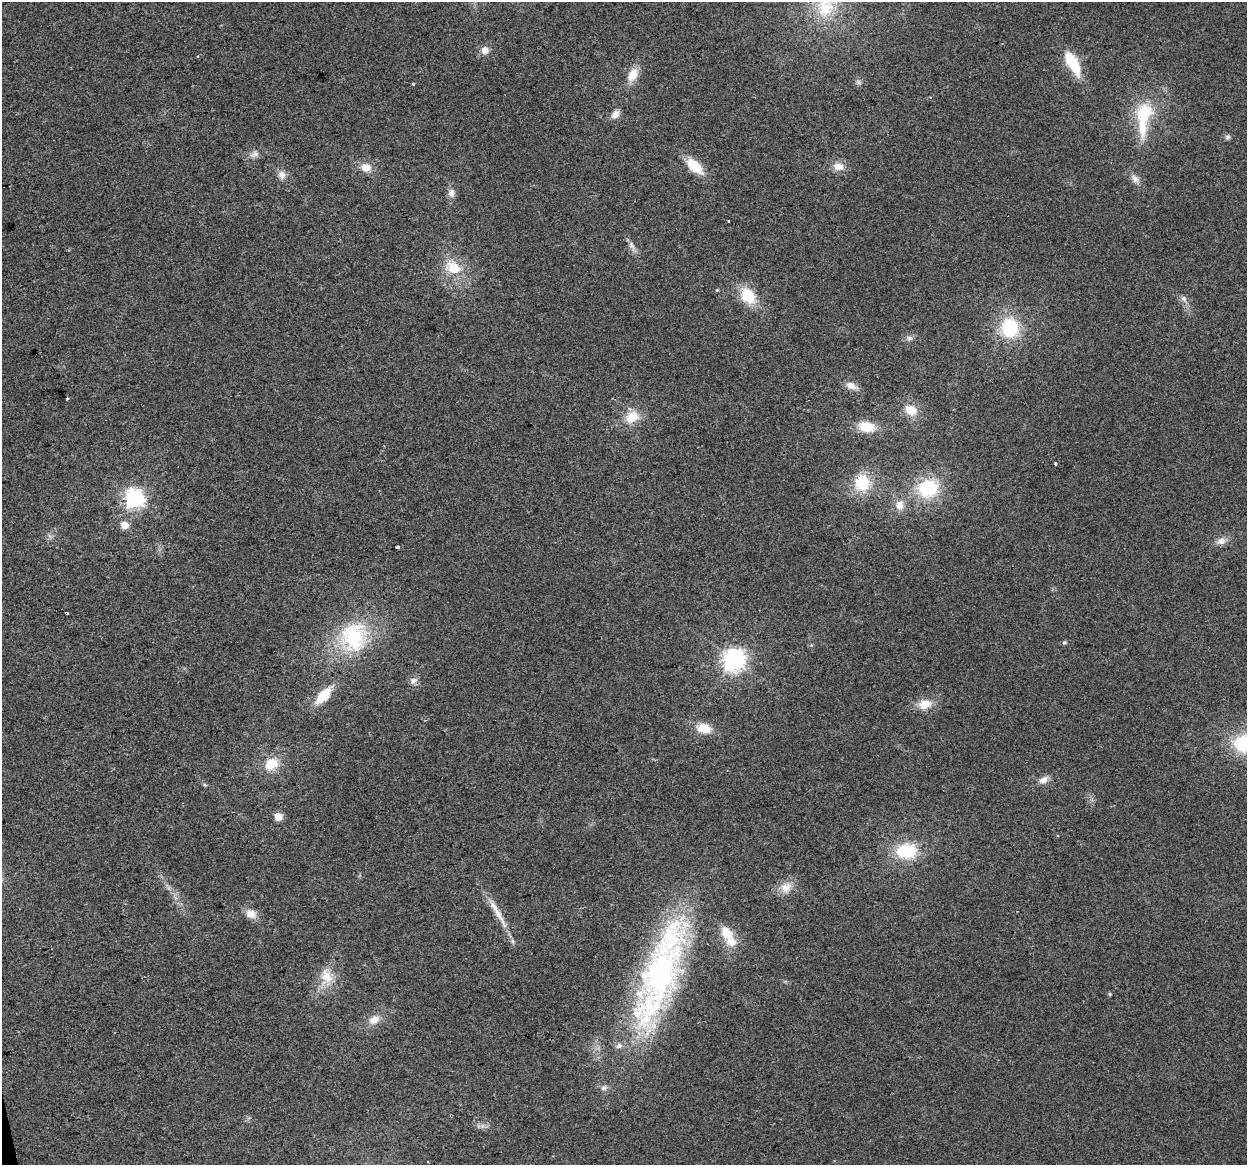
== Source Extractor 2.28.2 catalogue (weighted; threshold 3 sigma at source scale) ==
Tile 7 of 4 x 4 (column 3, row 2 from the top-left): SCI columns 2491-3735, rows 2405-3567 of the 4980 x 4762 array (HDU 1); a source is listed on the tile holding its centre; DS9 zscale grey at full resolution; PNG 1249 x 1167 px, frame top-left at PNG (2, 2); no overlay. Shown black and unused: <1% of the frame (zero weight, under 2 of 3 exposures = <1% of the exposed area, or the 3 px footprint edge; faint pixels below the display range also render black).
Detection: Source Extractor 2.28.2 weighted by HDU 2 'WHT'; one run over the whole footprint, this tile lists its part. Background 0.0471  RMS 0.0068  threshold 0.0305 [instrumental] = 3 sigma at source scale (4.5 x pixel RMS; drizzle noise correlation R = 1.50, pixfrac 1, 0.0396/0.0396 arcsec/px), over >= 5 px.
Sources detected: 64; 6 inside a brighter listed object's ellipse — not listed separately; the other 58 listed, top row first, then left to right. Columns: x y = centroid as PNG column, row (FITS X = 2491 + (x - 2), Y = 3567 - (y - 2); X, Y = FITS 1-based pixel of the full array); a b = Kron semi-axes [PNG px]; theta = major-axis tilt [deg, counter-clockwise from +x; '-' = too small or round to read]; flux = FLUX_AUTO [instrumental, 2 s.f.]
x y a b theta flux
825 8 26 24 38 32
485 50 10 9 - 4.8
1073 63 24 9 -61 31
633 75 17 12 63 10
858 82 6 6 - 1.6
413 84 3 3 - 1.9
1144 112 24 20 61 29
615 114 11 8 48 4.7
1228 137 8 7 - 1.6
254 154 13 8 19 3.8
695 166 18 10 -44 19
839 166 13 10 -6 6.9
366 168 13 10 -11 7.5
282 175 11 9 -66 4.4
1135 179 12 8 -49 3.9
451 193 12 9 89 3.9
728 221 3 3 - 1
632 246 14 6 -62 3.7
454 268 23 16 -23 19
748 296 20 15 -53 21
1184 298 9 7 -46 2.7
1010 328 22 19 -85 38
909 338 8 6 -14 2.2
851 385 14 9 -22 5.4
67 398 3 3 - 0.65
911 410 14 12 -27 11
632 417 17 13 27 14
867 427 18 11 -9 16
1055 464 3 3 - 2.5
862 483 21 19 87 24
928 488 24 21 11 39
135 499 7 7 - 320
900 505 13 11 -88 6.9
125 525 5 5 - 15
1221 541 12 9 23 4.7
398 547 4 3 - 1.9
66 613 4 3 - 3.6
354 637 38 33 79 60
1064 643 6 4 1 0.98
734 660 8 7 - 510
413 681 10 8 39 3.1
323 696 21 10 47 17
925 704 17 11 13 11
704 728 17 12 -12 11
1244 744 24 21 0 38
271 764 16 12 34 15
1044 780 12 8 31 4.7
278 816 5 5 - 17
906 851 24 18 4 31
786 887 16 12 31 8.4
251 914 13 10 -17 6.6
498 914 45 7 -61 12
731 942 15 12 -17 8.5
660 973 110 52 62 190
326 977 23 18 -79 15
1110 994 4 4 - 0.81
374 1020 14 10 25 7.4
604 1088 9 7 18 2.7
Overlapping masked pixels (flux is a lower limit): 1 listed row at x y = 66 613
Isophote crosses this tile's border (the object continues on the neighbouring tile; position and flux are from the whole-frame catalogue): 1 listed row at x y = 1244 744